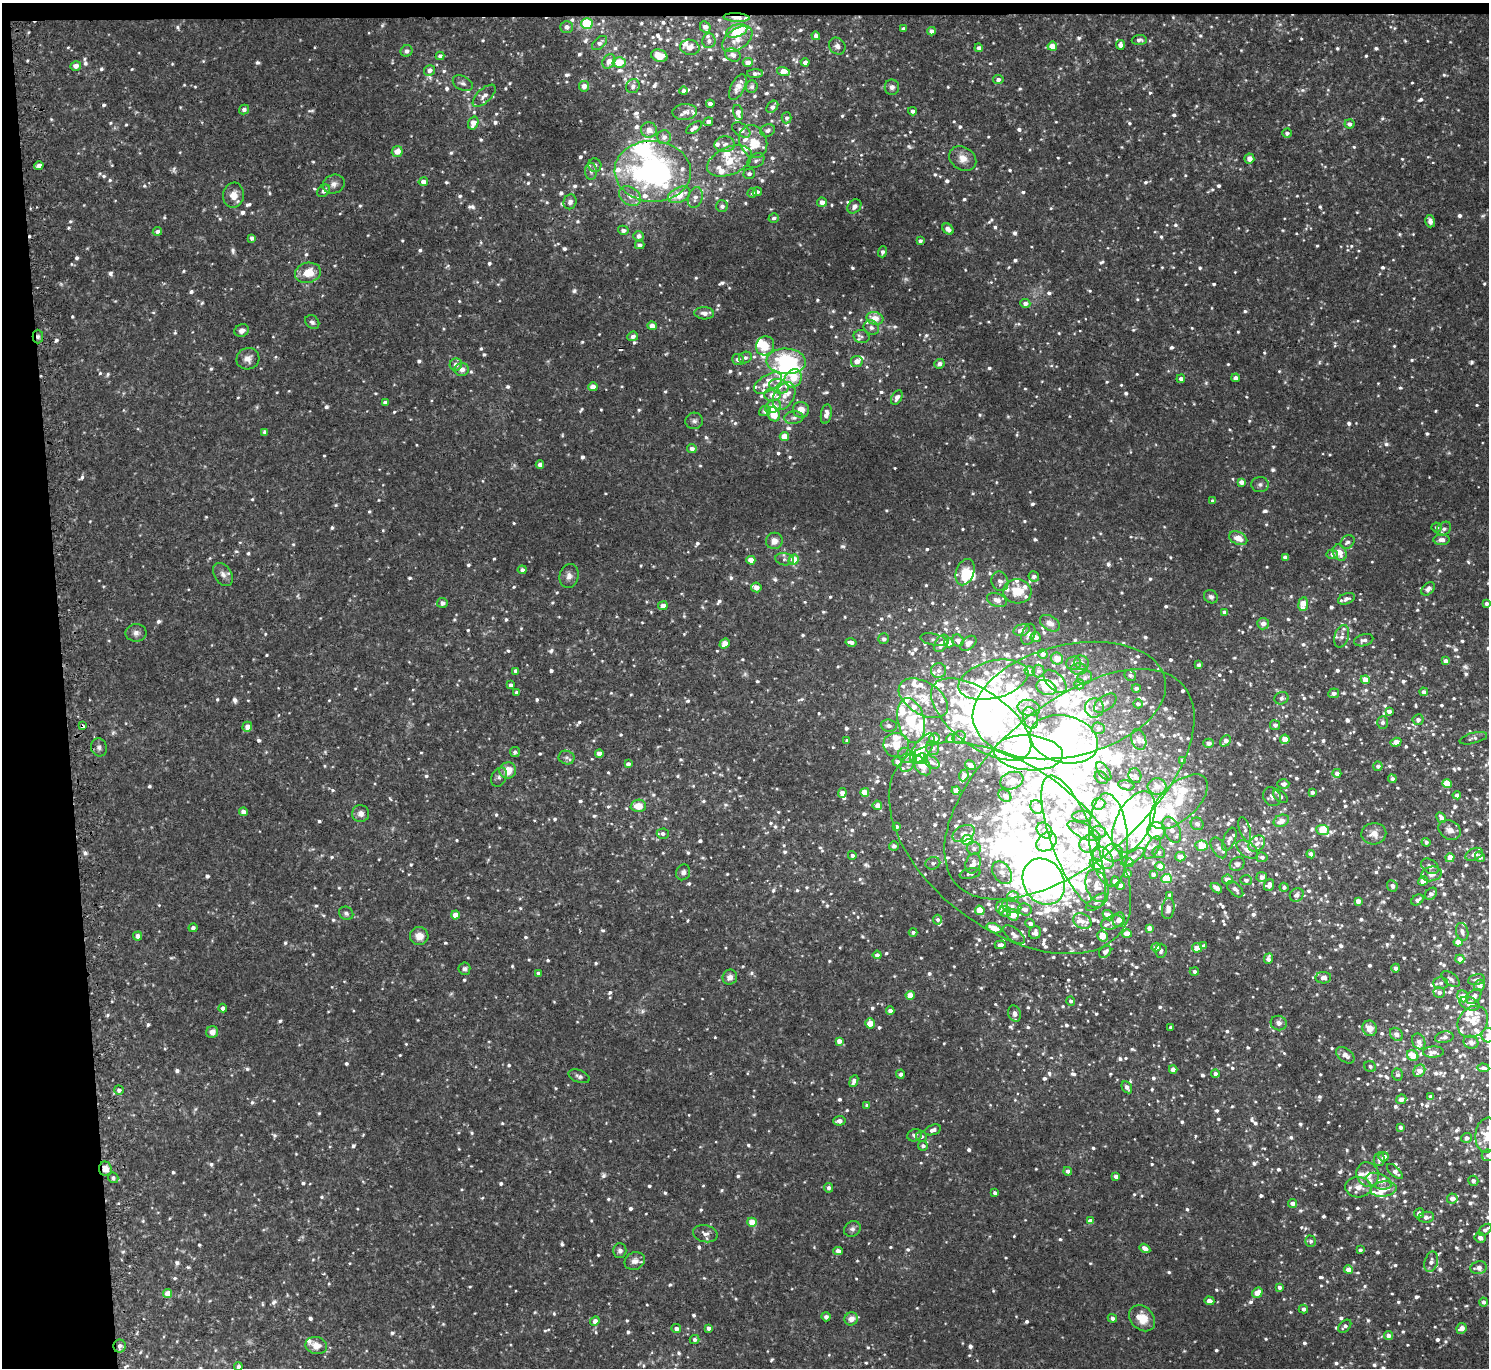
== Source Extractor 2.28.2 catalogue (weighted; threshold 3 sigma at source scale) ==
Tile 1 of 3 x 3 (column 1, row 1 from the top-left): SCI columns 27-1513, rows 2865-4230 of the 4514 x 4445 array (HDU 1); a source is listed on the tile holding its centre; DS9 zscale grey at full resolution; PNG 1491 x 1370 px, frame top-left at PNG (2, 3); each listed source drawn as its Kron ellipse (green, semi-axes under 4 px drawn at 4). Shown black and unused: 5% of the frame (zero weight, under 2 of 3 exposures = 3% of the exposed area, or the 3 px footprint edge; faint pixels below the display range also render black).
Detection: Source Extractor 2.28.2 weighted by HDU 2 'WHT'; one run over the whole footprint, this tile lists its part. Background 0.031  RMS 0.008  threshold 0.0359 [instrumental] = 3 sigma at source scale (4.5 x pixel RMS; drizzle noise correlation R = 1.50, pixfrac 1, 0.05/0.05 arcsec/px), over >= 5 px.
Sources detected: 1757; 4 too faint to see at this stretch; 21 inside a brighter object's white glare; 2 cosmic-ray / hot-pixel residue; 1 long thin detection or spike segment (spike, bleed or trail) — neither listed nor drawn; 164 inside a brighter listed object's ellipse — not listed separately; of the other 1565, all 500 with FLUX_AUTO >= 2.36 (the completeness limit of this list) listed and drawn (1065 fainter detections not listed), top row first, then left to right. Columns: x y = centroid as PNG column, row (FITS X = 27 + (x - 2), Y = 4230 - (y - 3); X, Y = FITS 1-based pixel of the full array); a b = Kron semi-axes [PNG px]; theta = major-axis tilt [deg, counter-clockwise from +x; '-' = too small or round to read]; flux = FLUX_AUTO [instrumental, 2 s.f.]
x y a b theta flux
736 17 13 4 -3 9.9
587 24 5 5 - 39
567 27 6 6 - 4
705 27 6 5 - 5.1
903 29 4 4 - 2.8
737 31 11 6 20 40
932 31 4 4 - 4.3
816 36 4 4 - 3.4
737 39 17 10 37 9.2
1139 40 7 5 3 2.6
709 41 7 6 - 2.6
600 43 9 5 40 3.3
1120 45 5 4 - 4
837 46 9 7 -47 3.7
1052 46 5 4 - 12
690 47 10 7 -10 7.1
979 48 4 4 - 3.3
407 51 6 5 - 3.1
733 55 8 6 -25 4.6
440 56 4 4 - 3.4
659 56 8 6 -17 11
609 61 8 6 57 5.1
619 62 6 5 - 16
805 62 4 4 - 3.8
748 63 5 4 - 7.4
76 66 5 4 - 4.8
429 70 5 5 - 4.2
783 71 6 4 -15 13
755 74 8 4 3 2.6
998 80 5 4 - 3.1
463 83 11 7 -27 2.8
584 86 5 5 - 4.8
633 86 7 6 - 3.1
738 87 14 7 64 6.1
752 87 6 6 - 2.4
892 87 7 7 - 3.1
684 91 4 4 - 3.2
484 96 14 7 44 4.9
710 104 4 4 - 3.9
772 107 7 5 48 3.5
244 110 5 4 - 2.9
912 111 4 4 - 3.8
685 112 12 8 4 4.5
738 112 7 5 -75 6.2
787 118 5 5 - 2.4
708 122 5 4 - 3.5
473 123 7 5 72 8
1349 124 5 4 - 3.6
694 128 9 4 36 4.1
649 130 8 8 - 6.2
741 130 10 6 -33 4.3
768 130 7 6 - 2.6
1287 133 4 4 - 2.7
664 137 7 7 - 4.2
753 141 17 13 -64 18
725 144 10 8 5 4.6
397 151 5 5 - 9.4
963 158 14 11 -34 7.9
1249 159 5 5 - 5.2
729 161 24 13 24 22
756 161 9 6 32 3
595 165 7 6 - 2.4
39 166 4 4 - 5.4
591 171 8 6 -89 2.7
653 171 38 30 -3 180
749 174 5 5 - 2.8
423 182 4 4 - 5.4
334 184 11 9 25 4.5
324 191 7 5 42 3.4
757 192 4 4 - 2.8
752 193 5 4 - 2.5
233 195 12 10 82 8.9
679 195 12 7 23 14
630 196 12 8 -34 6.4
695 198 11 7 75 4.2
570 202 7 6 - 3.1
822 202 5 4 - 5.2
722 206 6 6 - 2.8
854 206 8 6 49 3.4
774 218 5 5 - 2.6
1430 221 6 5 - 3.6
948 229 6 5 - 3.7
623 230 5 4 - 3.4
157 231 4 4 - 3
639 236 5 5 - 3.3
252 238 4 4 - 2.9
920 241 4 4 - 2.4
640 245 5 4 - 2.6
883 252 5 4 - 2.6
308 273 13 10 13 15
1025 303 5 4 - 4.6
704 313 10 6 -3 4.5
875 318 8 6 -14 10
312 322 8 6 -42 2.4
652 326 4 4 - 7.3
871 328 8 7 - 3
242 331 7 6 - 3.8
633 336 5 4 - 3.4
38 337 7 5 90 2.4
862 337 8 6 -13 2.7
765 346 10 9 - 12
745 357 6 5 - 2.4
248 359 11 10 - 5.9
738 359 6 5 - 3.6
786 361 20 12 -3 61
857 361 6 5 - 7
456 364 6 6 - 4.5
939 364 5 4 - 3.7
462 370 7 6 - 5.1
793 378 9 8 - 13
1236 378 4 4 - 4.1
1181 379 4 4 - 3.3
768 383 15 8 31 7.5
779 386 10 7 -15 6.4
593 387 5 4 - 6.5
773 395 8 6 4 6
784 396 15 9 60 8.6
897 398 8 5 61 4.1
385 402 4 3 - 2.8
773 407 8 6 26 13
801 410 8 7 - 8.3
765 411 6 5 - 3.3
774 414 7 6 - 13
826 414 10 5 81 5.2
794 418 9 6 8 2.9
694 421 9 8 - 2.8
265 432 4 4 - 2.7
784 436 4 4 - 13
692 448 5 4 - 4
540 465 4 4 - 4.4
1241 482 4 4 - 6.2
1260 484 9 7 1 2.6
1213 501 4 4 - 2.6
1437 527 5 5 - 2.5
1444 529 8 6 39 3.3
1238 538 9 6 -25 10
1442 540 8 5 -2 4.7
774 541 8 8 - 6.3
1347 542 8 6 40 3.1
1340 553 8 6 -64 8.3
1332 554 6 5 - 3.6
1285 557 4 4 - 3.2
785 559 9 6 -9 2.6
751 560 4 4 - 9.1
794 560 5 5 - 14
522 570 4 4 - 2.7
965 572 13 9 72 16
223 574 13 8 -55 4.6
569 576 12 9 77 4.9
1034 576 5 5 - 3.1
1000 581 10 8 -70 4.4
756 587 5 4 - 7.2
1428 589 8 5 46 4.5
1017 591 14 12 -4 18
1211 597 7 6 - 2.4
1346 599 8 5 21 4.2
997 600 10 6 -19 6.3
442 603 5 5 - 3.5
1303 604 7 5 82 17
1486 604 4 3 - 2.9
663 606 4 4 - 6.8
1224 612 4 4 - 2.7
1050 623 11 7 -32 6.1
1263 624 6 5 - 4.7
1022 630 8 5 16 5.2
136 633 10 8 1 4
1028 634 11 6 72 3.4
1342 636 11 7 73 3.4
1036 637 5 5 - 4.8
884 639 5 5 - 2.6
934 640 14 5 -12 2.8
958 640 6 5 - 4
1364 640 10 6 14 3.2
851 642 6 4 -14 3.7
725 643 5 4 - 9.8
941 643 10 6 56 6.8
949 643 5 4 - 6.8
968 643 9 6 41 5.1
1043 654 5 5 - 4.4
1057 659 6 5 - 8.7
1446 661 4 4 - 4.9
1074 663 7 7 - 3.3
1082 663 7 6 - 2.8
1199 665 4 3 - 2.8
1079 669 8 6 0 2.7
939 670 7 7 - 3.3
516 671 4 4 - 3.5
1030 671 5 5 - 3.2
1038 671 6 6 - 2.6
1130 675 6 5 - 2.4
1085 678 8 6 30 2.8
993 680 36 18 14 69
1365 680 4 4 - 10
1055 681 14 8 -45 6
1079 684 5 5 - 4.8
511 685 4 4 - 2.7
1046 688 10 7 -19 11
1136 688 4 4 - 2.5
517 692 4 3 - 2.7
1424 692 4 4 - 3.6
1334 693 5 5 - 3.6
923 698 27 16 -31 25
1281 698 7 6 - 3
1069 700 98 55 14 210
1105 703 13 7 35 3.7
1138 704 5 4 - 2.9
1029 708 11 8 -13 6.4
1094 708 9 9 - 6.6
1389 711 4 4 - 4.9
1030 718 11 7 -73 5.8
981 719 58 27 -36 360
1418 720 5 5 - 3.3
911 721 23 13 -78 31
1383 722 6 5 - 2.6
1275 725 5 5 - 3.4
83 726 4 3 - 5.5
889 726 8 6 -4 3.1
247 727 5 4 - 6.6
1098 728 6 6 - 3.9
959 737 7 5 35 2.6
934 738 5 5 - 7.9
1473 738 14 5 15 2.5
950 739 4 4 - 5.9
1064 739 34 23 -14 230
1285 739 5 4 - 13
1139 740 10 7 -69 4.3
847 741 4 3 - 2.7
1225 741 6 4 48 5.1
1396 742 6 4 18 8.7
1209 743 5 4 - 4
896 745 13 12 - 12
99 747 9 8 - 3.1
922 748 17 8 54 14
933 748 7 6 - 3.1
515 752 5 5 - 2.5
599 753 4 4 - 5.5
1028 753 34 17 -4 470
906 755 8 6 -47 3.8
566 757 8 6 -18 2.5
921 758 6 5 - 57
1183 760 4 4 - 2.7
897 762 4 4 - 4.1
908 762 11 6 57 3.8
931 762 9 5 -32 2.9
628 764 4 4 - 3.1
970 765 6 4 -31 5.7
922 766 11 7 -49 11
1378 766 4 4 - 3.1
508 771 8 8 - 14
1104 771 11 5 -55 2.6
1337 773 4 4 - 4.7
964 775 6 4 67 3.6
1135 776 7 6 - 3.1
499 777 10 7 63 3.1
1101 778 7 5 -40 3.7
1392 779 4 3 - 2.8
1012 781 12 8 19 7.5
1069 784 151 78 41 720
1283 784 6 5 - 3.4
1447 784 4 4 - 23
1126 785 8 4 -12 3.3
1157 786 9 8 - 9.2
956 790 4 4 - 8.6
865 792 4 4 - 17
1312 792 4 4 - 3.4
842 793 5 4 - 6.9
1457 795 4 4 - 3.2
1005 796 7 5 -43 3.6
1281 796 8 5 -39 2.9
1272 797 10 8 -57 3.5
1179 802 35 18 42 35
1099 804 6 5 - 7.8
877 805 5 4 - 6.4
638 806 8 6 2 13
1037 807 7 6 - 7
243 812 4 4 - 5.4
361 813 8 8 - 4.8
1082 816 10 5 -1 2.6
1441 818 6 4 -60 3.9
1281 821 8 6 23 7.5
1134 822 33 17 63 180
1197 824 6 6 - 3.4
897 827 4 3 - 2.6
1245 829 13 5 -72 3
1172 830 14 8 -64 5.8
1323 830 6 5 - 29
1450 830 12 9 -30 5.7
1044 831 9 6 -44 3.5
1084 831 18 7 -26 8.1
1156 831 9 8 - 25
1098 832 7 6 - 2.7
964 833 12 7 27 5.8
663 834 6 5 - 2.8
1374 834 12 10 3 7.6
1229 839 12 6 68 3.5
967 840 5 5 - 31
1109 840 46 19 -87 51
1047 842 11 8 38 98
1074 842 70 21 -69 120
1426 842 4 4 - 2.6
1089 844 10 9 - 15
1257 844 9 7 41 4.6
894 846 5 5 - 3.4
1202 846 6 5 - 17
974 848 7 6 - 3.2
1010 848 139 81 -37 640
1153 848 12 6 61 4.4
1219 848 11 6 -60 4.3
1247 850 12 7 -36 7.1
1159 852 6 6 - 2.6
1113 853 10 8 -6 9
1311 854 4 4 - 4.8
1474 854 9 6 25 3.8
852 855 4 4 - 2.4
1133 857 13 5 34 3.7
1180 857 5 5 - 7.6
1262 857 6 5 - 3.1
1480 857 5 4 - 4.7
1103 858 13 8 -52 10
1450 858 5 4 - 10
933 863 7 6 - 2.7
973 863 10 7 70 6
1130 863 4 4 - 4.6
1096 864 7 5 -17 48
1237 864 8 6 36 4.4
1160 866 5 4 - 9.8
1430 866 10 6 -33 2.9
683 872 8 7 - 2.7
1002 873 12 8 -53 6.1
970 874 11 5 11 2.7
1127 874 4 3 - 2.6
1153 874 4 4 - 2.8
1431 874 10 7 12 6.2
1262 877 5 5 - 4.6
1166 879 5 4 - 27
1228 879 5 5 - 5.8
1246 880 6 5 - 2.6
1115 881 5 4 - 4.9
1423 881 5 4 - 7.6
1044 882 24 20 -60 1200
1120 885 4 4 - 3.8
1269 885 6 5 - 5.5
1097 886 17 11 -71 7.7
1392 886 6 5 - 2.8
1284 887 4 4 - 2.9
1216 888 6 4 -38 6.1
1235 889 10 5 -44 4.5
1431 894 7 5 42 3.4
1170 895 4 4 - 3.3
1297 895 7 6 - 4.5
1013 896 6 5 - 5.4
1417 900 7 5 36 3.3
1358 901 4 4 - 5.5
1097 902 13 6 36 3.1
1002 906 7 5 63 6.5
1012 906 10 6 -16 3.9
1168 908 10 6 82 4.3
1025 909 7 6 - 4.7
980 910 5 4 - 15
1005 912 6 5 - 2.6
346 913 7 6 - 2.5
455 915 4 4 - 9.7
1013 915 6 5 - 14
1108 915 6 4 -44 6.1
938 920 5 4 - 2.4
1119 920 7 6 - 6.3
1082 921 9 7 -28 5.6
1112 922 12 6 17 3.4
1030 924 5 4 - 3
193 928 4 4 - 2.4
994 928 8 4 -22 12
1149 928 4 4 - 4.2
913 932 4 4 - 2.8
1462 932 9 6 -76 3.8
1035 933 6 6 - 3.8
1127 934 5 4 - 11
1014 935 13 6 -38 3.6
138 936 5 4 - 3.7
419 936 9 9 - 8.5
1103 936 6 5 - 13
1458 942 4 4 - 8.8
1000 945 5 4 - 3.6
1204 946 4 4 - 2.5
1156 947 5 4 - 3.8
1197 948 5 4 - 7.7
1161 951 7 5 88 2.5
1105 952 7 5 45 4.1
877 955 4 4 - 3.6
1268 959 5 4 - 4.4
1460 959 4 4 - 5.7
1396 968 4 4 - 2.9
464 969 6 6 - 2.4
1194 972 4 4 - 2.4
538 973 4 3 - 2.6
730 977 7 7 - 5.2
1323 978 8 6 1 4.2
1451 979 11 5 -38 3
1476 980 8 5 11 2.8
1441 983 7 6 - 3.2
1479 985 6 5 - 7
1439 992 6 5 - 3.3
910 995 4 4 - 13
1463 996 6 5 - 12
1474 996 9 6 43 3.6
1071 1001 4 4 - 2.5
1470 1004 10 6 -20 6.8
223 1008 4 4 - 2.9
890 1011 4 4 - 3.1
1015 1014 8 6 -72 4.4
1473 1022 17 14 50 13
870 1023 5 4 - 14
1279 1023 8 7 - 3.9
1171 1027 4 3 - 2.6
1370 1028 8 7 - 8.8
212 1032 6 5 - 5.6
1396 1034 7 6 - 4.7
1488 1035 7 6 - 3.6
1444 1037 9 5 11 2.5
839 1041 4 4 - 6.1
1419 1041 8 6 -66 5
1471 1042 7 6 - 4.1
1433 1052 10 5 2 4.5
1345 1055 10 6 -38 5.8
1413 1056 6 5 - 13
1370 1066 6 5 - 2.4
1483 1068 6 4 -5 3.1
1173 1069 4 4 - 6
1419 1071 7 5 52 7.9
900 1074 5 4 - 2.7
1215 1074 4 4 - 2.7
1397 1075 6 5 - 2.5
579 1076 11 6 -20 2.7
854 1081 6 4 68 4.9
1127 1087 6 4 -60 3.5
119 1090 5 4 - 3.1
1431 1097 4 4 - 5
1401 1099 5 4 - 5.4
867 1105 4 3 - 2.7
839 1121 6 4 6 3.9
1400 1127 4 4 - 3
933 1130 8 5 18 3.8
915 1135 7 6 - 3.2
1487 1135 17 12 84 17
921 1136 5 5 - 2.4
1466 1138 5 5 - 3.9
923 1146 5 4 - 2.9
1488 1155 6 6 - 2.4
1384 1157 5 4 - 4.9
1379 1159 7 5 79 3.3
105 1169 7 6 - 7
1068 1171 4 4 - 3.1
1395 1171 9 5 -44 3.5
1368 1174 12 11 - 8.4
1116 1176 4 4 - 4.5
113 1178 5 5 - 2.5
1379 1181 13 7 -23 6.2
1473 1181 5 5 - 3.2
1358 1187 13 10 -6 7.8
829 1188 5 4 - 2.9
1384 1189 13 7 8 8.6
995 1193 4 4 - 2.6
1452 1199 5 5 - 6.4
1293 1203 4 4 - 4.8
1419 1213 5 5 - 4
1426 1217 8 5 8 4.5
1090 1221 4 4 - 6.8
752 1222 5 4 - 11
852 1229 8 7 - 2.8
1485 1230 7 5 39 2.8
705 1234 12 8 -13 4.4
1480 1238 5 5 - 4.3
1311 1241 6 5 - 2.5
1145 1248 5 4 - 5.8
1360 1250 4 3 - 2.5
620 1251 7 6 - 2.9
838 1251 4 4 - 5.3
635 1261 10 8 24 5
1431 1262 10 6 74 3.8
1479 1268 8 6 10 5.3
1348 1270 4 4 - 9
1279 1287 4 4 - 3.2
1257 1293 5 4 - 9.3
168 1294 4 4 - 11
1209 1301 5 4 - 4.7
1483 1302 4 4 - 2.8
1303 1309 4 4 - 3.3
826 1317 4 4 - 2.9
1112 1318 4 4 - 3.7
1142 1318 14 11 -45 15
851 1319 7 6 - 5.9
595 1321 5 4 - 4.5
1345 1326 8 5 44 2.7
676 1328 5 4 - 3.9
708 1328 4 4 - 3.5
1461 1328 5 5 - 5.2
1388 1335 4 4 - 4.1
695 1340 5 4 - 2.9
316 1345 11 8 -11 8
120 1346 6 6 - 3.3
238 1366 4 3 - 3
Overlapping masked pixels (flux is a lower limit): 7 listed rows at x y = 736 17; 38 337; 83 726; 1028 753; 1069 784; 1010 848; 105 1169
Isophote crosses this tile's border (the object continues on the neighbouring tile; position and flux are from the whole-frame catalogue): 7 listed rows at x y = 1486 604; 1480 857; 1488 1035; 1487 1135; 1488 1155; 1485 1230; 238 1366